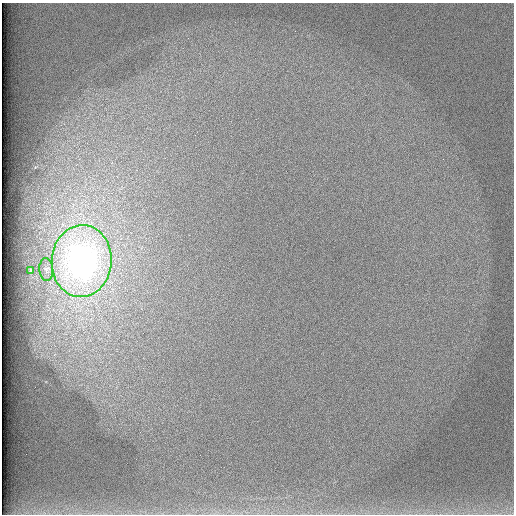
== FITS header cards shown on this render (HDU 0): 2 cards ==
NAXIS1  =                  512 /
NAXIS2  =                  512 /

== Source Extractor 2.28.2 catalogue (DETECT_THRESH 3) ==
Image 512 x 512 px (HDU 0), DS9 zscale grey, 1 PNG px = 1 image px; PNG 516 x 516 px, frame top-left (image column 1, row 512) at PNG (2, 3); each listed source drawn as its Kron ellipse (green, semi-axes under 4 px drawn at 4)
Background 97.2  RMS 2.8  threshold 8.45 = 3 sigma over >= 5 px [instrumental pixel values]
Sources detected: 3; all 3 listed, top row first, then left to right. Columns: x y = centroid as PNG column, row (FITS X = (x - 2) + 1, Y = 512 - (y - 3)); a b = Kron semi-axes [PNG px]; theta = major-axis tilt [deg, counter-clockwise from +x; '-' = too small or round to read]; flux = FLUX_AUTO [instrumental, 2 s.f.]
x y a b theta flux
82 261 36 30 85 84000
46 269 11 7 -86 790
31 271 4 2 - 210